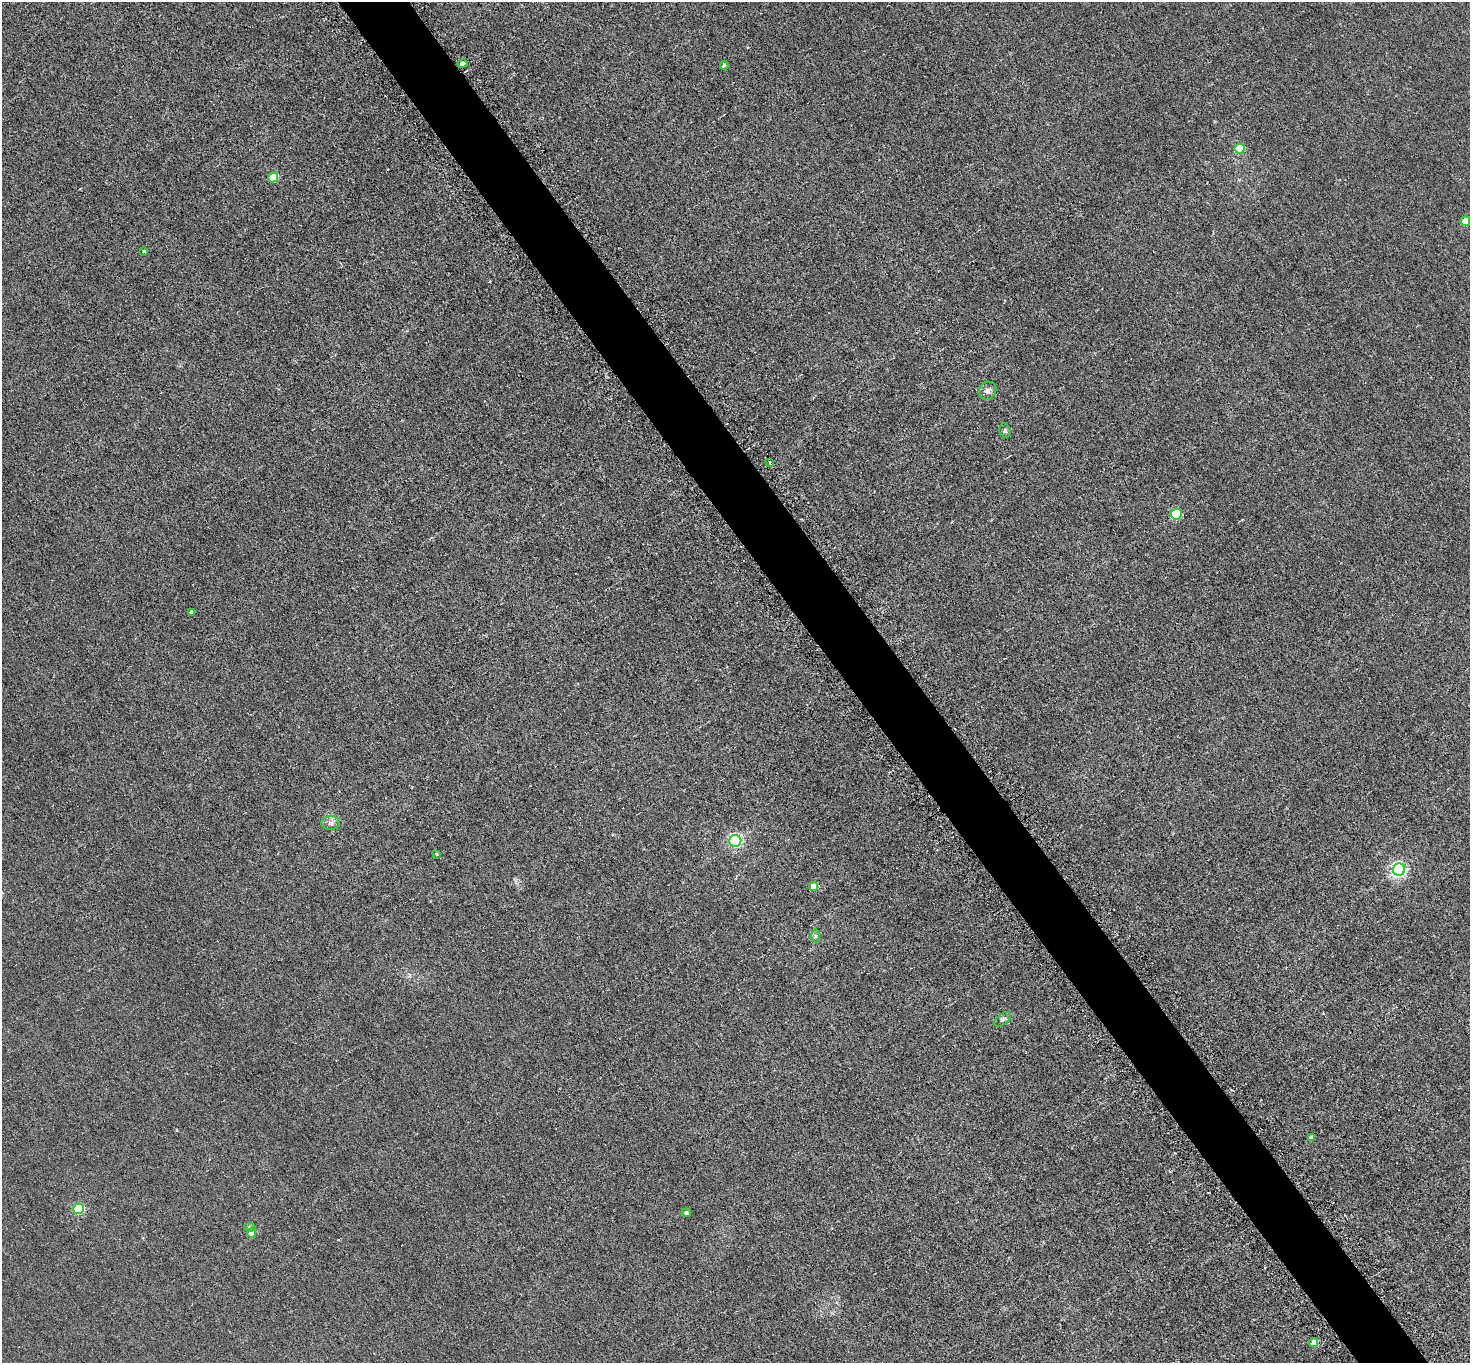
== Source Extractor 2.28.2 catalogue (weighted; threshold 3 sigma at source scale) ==
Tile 6 of 4 x 4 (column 2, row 2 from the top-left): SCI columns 1509-2976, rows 3043-4403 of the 5952 x 5945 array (HDU 1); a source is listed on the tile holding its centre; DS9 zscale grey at full resolution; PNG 1472 x 1365 px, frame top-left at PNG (2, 2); each listed source drawn as its Kron ellipse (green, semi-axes under 4 px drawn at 4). Shown black and unused: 5% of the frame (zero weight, under 3 of 6 exposures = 3% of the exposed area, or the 3 px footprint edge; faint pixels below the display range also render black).
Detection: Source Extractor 2.28.2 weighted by HDU 2 'WHT'; one run over the whole footprint, this tile lists its part. Background 0.00453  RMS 0.0031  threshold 0.0128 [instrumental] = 3 sigma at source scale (4.09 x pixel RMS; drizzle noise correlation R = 1.36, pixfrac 0.8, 0.05/0.05 arcsec/px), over >= 5 px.
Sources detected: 24; all 24 listed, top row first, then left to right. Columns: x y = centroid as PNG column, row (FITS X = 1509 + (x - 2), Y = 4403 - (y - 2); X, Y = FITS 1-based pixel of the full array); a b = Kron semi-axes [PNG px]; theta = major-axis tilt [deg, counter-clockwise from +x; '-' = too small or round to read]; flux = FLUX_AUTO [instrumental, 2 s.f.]
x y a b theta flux
462 64 5 4 - 1.4
724 65 4 4 - 0.66
1240 149 5 5 - 8.3
273 177 5 5 - 9.9
1465 221 5 4 - 5.6
144 251 4 3 - 0.36
988 391 9 8 - 1.2
1005 431 7 5 -74 0.59
769 462 3 3 - 0.35
1176 514 5 5 - 18
191 612 3 3 - 0.64
331 823 9 7 1 1.1
735 841 6 6 - 50
436 854 4 3 - 0.39
1399 870 6 6 - 75
813 887 4 4 - 4.6
815 936 6 4 -90 0.52
1003 1019 10 5 38 0.74
1311 1138 4 4 - 1.2
79 1209 5 5 - 20
686 1213 5 4 - 0.71
250 1227 5 4 - 0.54
251 1233 4 4 - 3.4
1314 1343 4 4 - 3.5